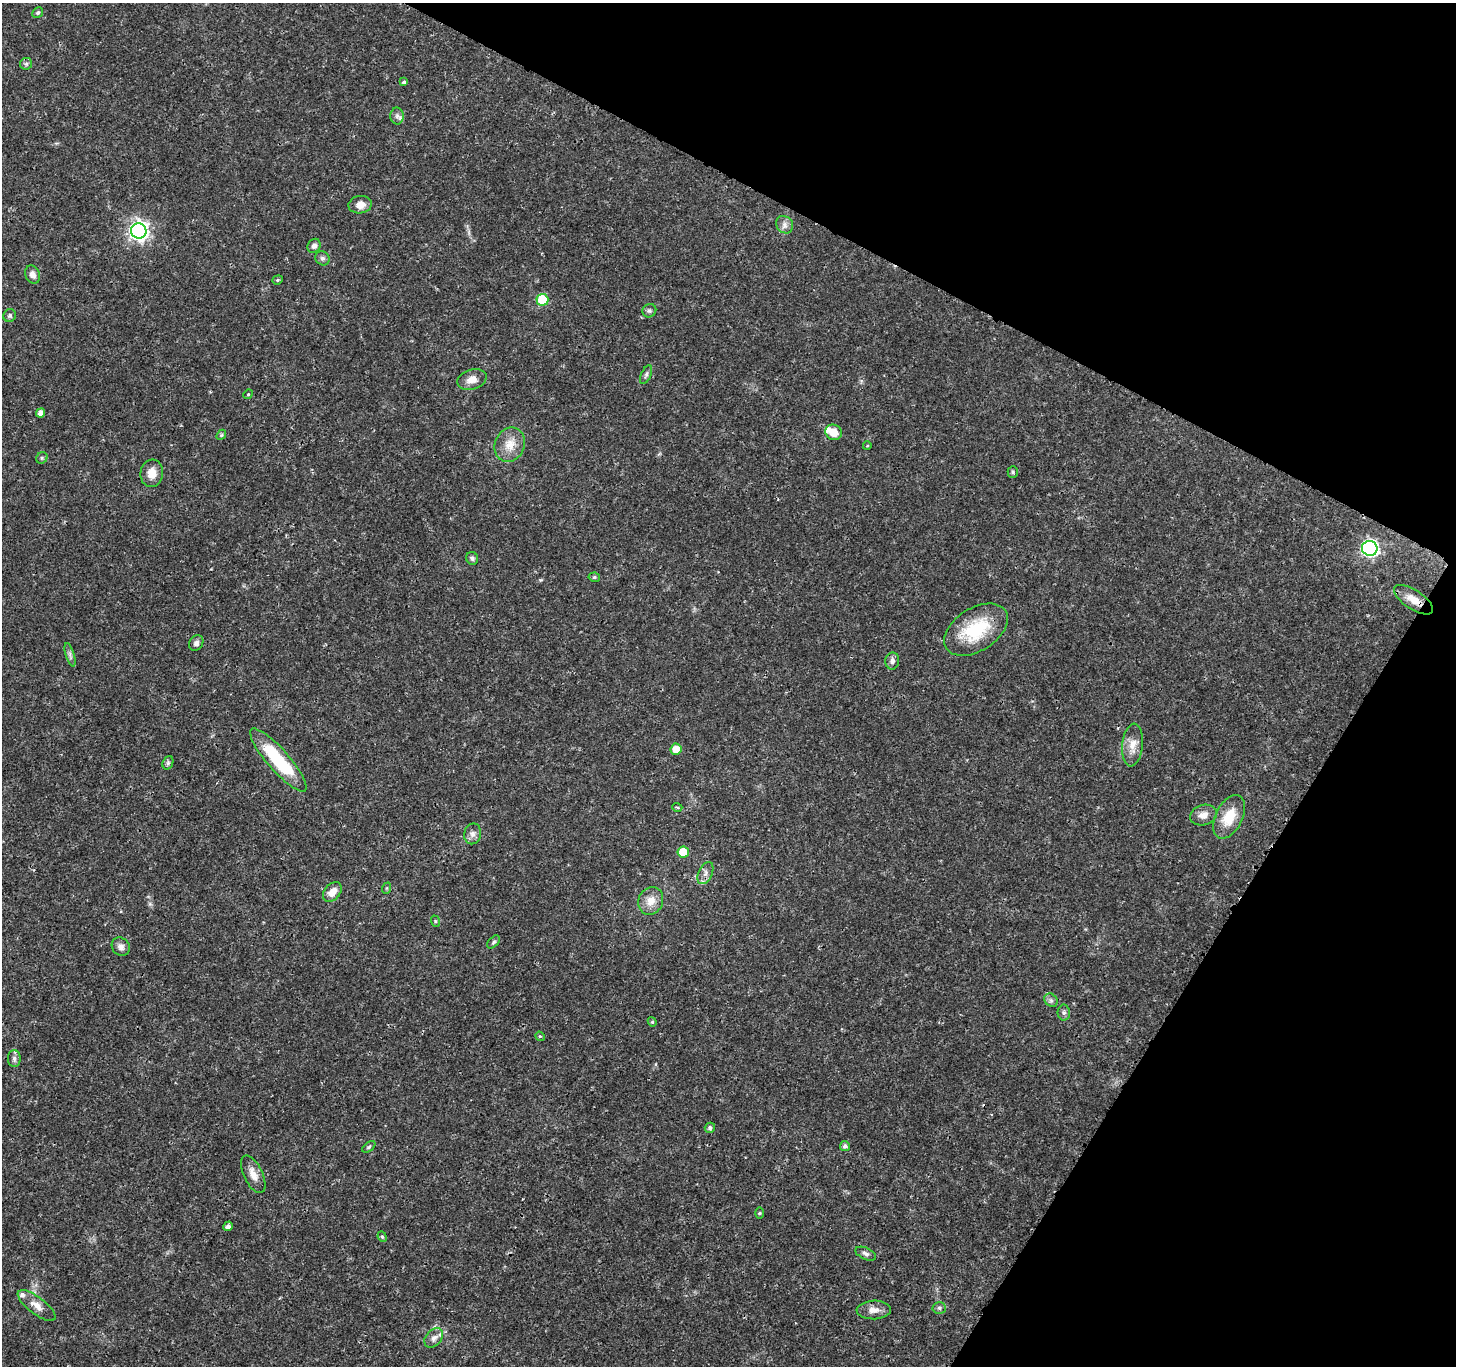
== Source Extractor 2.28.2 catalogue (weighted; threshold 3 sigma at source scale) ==
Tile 8 of 4 x 4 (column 4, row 2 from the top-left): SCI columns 4371-5824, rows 2925-4288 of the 5835 x 5916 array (HDU 1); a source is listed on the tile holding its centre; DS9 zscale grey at full resolution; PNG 1458 x 1368 px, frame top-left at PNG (2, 3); each listed source drawn as its Kron ellipse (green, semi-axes under 4 px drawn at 4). Shown black and unused: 25% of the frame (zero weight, under 3 of 4 exposures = <1% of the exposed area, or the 3 px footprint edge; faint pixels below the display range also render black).
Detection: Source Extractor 2.28.2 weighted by HDU 2 'WHT'; one run over the whole footprint, this tile lists its part. Background 0.0187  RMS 0.0017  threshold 0.00782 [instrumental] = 3 sigma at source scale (4.5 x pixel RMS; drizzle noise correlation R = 1.50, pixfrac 1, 0.0396/0.0396 arcsec/px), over >= 5 px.
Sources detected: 71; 3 cosmic-ray / hot-pixel residue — neither listed nor drawn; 2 inside a brighter listed object's ellipse — not listed separately; the other 66 listed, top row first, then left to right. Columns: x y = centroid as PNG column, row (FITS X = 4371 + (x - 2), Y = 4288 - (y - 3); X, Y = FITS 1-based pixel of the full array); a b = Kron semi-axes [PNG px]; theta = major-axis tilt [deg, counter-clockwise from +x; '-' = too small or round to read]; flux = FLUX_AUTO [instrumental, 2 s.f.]
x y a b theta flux
38 12 6 5 - 0.33
26 64 6 5 - 0.36
404 82 4 4 - 0.37
397 116 8 7 - 0.58
360 205 12 8 9 1.5
785 225 9 8 - 0.79
139 231 8 7 - 72
314 246 7 6 - 0.67
322 258 7 6 - 0.46
33 274 9 7 -66 1.1
278 280 5 4 - 0.26
542 300 6 6 - 8.9
649 311 7 6 - 0.39
10 316 6 6 - 0.41
646 375 10 5 65 0.42
472 379 15 10 18 1.5
248 394 5 4 - 0.21
41 413 5 4 - 1.1
834 432 8 7 - 2.2
221 435 5 4 - 0.24
510 445 17 14 66 2.5
867 446 4 3 - 0.12
42 458 6 5 - 0.31
1013 472 5 5 - 0.27
152 473 14 11 84 2
1370 548 8 7 - 48
472 558 6 6 - 0.4
594 577 5 4 - 0.35
1414 600 22 9 -34 2.4
976 630 35 21 33 9.2
196 643 8 6 57 0.67
70 655 12 4 -73 0.48
892 661 8 7 - 0.68
1133 745 21 10 85 2
676 749 6 5 - 2.4
278 760 41 10 -49 12
168 763 7 5 69 0.35
677 807 5 3 - 0.22
1203 815 14 10 17 1.4
1229 817 23 13 63 4.2
473 834 10 8 77 0.82
683 852 6 5 - 3.3
705 873 12 6 65 0.84
387 888 6 4 71 0.2
332 892 11 7 50 1.7
651 901 14 12 63 2
435 921 6 3 -72 0.21
494 942 8 4 47 0.33
121 947 10 8 -46 0.92
1051 1000 7 6 - 0.43
1064 1013 8 6 90 0.46
652 1022 5 4 - 0.24
540 1036 5 4 - 0.22
14 1059 8 6 -90 0.52
710 1128 5 5 - 0.44
845 1146 5 5 - 0.56
369 1147 7 4 38 0.3
253 1174 20 9 -65 1.7
760 1213 5 3 - 0.19
228 1226 5 4 - 0.7
382 1237 5 4 - 0.24
866 1254 11 5 -23 0.53
37 1305 23 8 -38 1.6
939 1308 7 5 -3 0.38
874 1310 17 9 2 1.4
434 1338 11 7 49 0.93
Overlapping masked pixels (flux is a lower limit): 2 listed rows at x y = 1414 600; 705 873